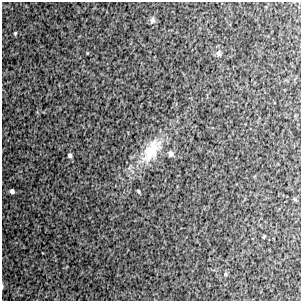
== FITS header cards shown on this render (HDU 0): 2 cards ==
NAXIS1  =                  299 / FITS: X Dimension
NAXIS2  =                  299 / FITS: Y Dimension

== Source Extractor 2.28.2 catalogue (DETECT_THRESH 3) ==
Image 299 x 299 px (HDU 0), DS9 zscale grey, 1 PNG px = 1 image px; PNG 303 x 303 px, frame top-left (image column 1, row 299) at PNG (2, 2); no overlay
Background 10400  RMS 310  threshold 939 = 3 sigma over >= 5 px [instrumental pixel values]
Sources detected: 11; all 11 listed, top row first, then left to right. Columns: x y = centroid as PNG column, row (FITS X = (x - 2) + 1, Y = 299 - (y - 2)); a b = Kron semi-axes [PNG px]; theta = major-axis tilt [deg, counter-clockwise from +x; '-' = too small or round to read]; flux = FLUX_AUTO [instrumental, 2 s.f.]
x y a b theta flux
152 20 11 7 81 62000
15 33 5 3 - 25000
219 53 9 7 -75 70000
152 150 39 18 55 780000
171 154 7 6 - 80000
70 155 5 4 - 49000
12 191 4 4 - 63000
138 191 4 3 - 25000
264 236 5 3 - 18000
225 274 6 5 - 32000
2 287 6 3 89 21000
At the frame edge (FLAGS 8, measured only in part): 1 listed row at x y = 2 287